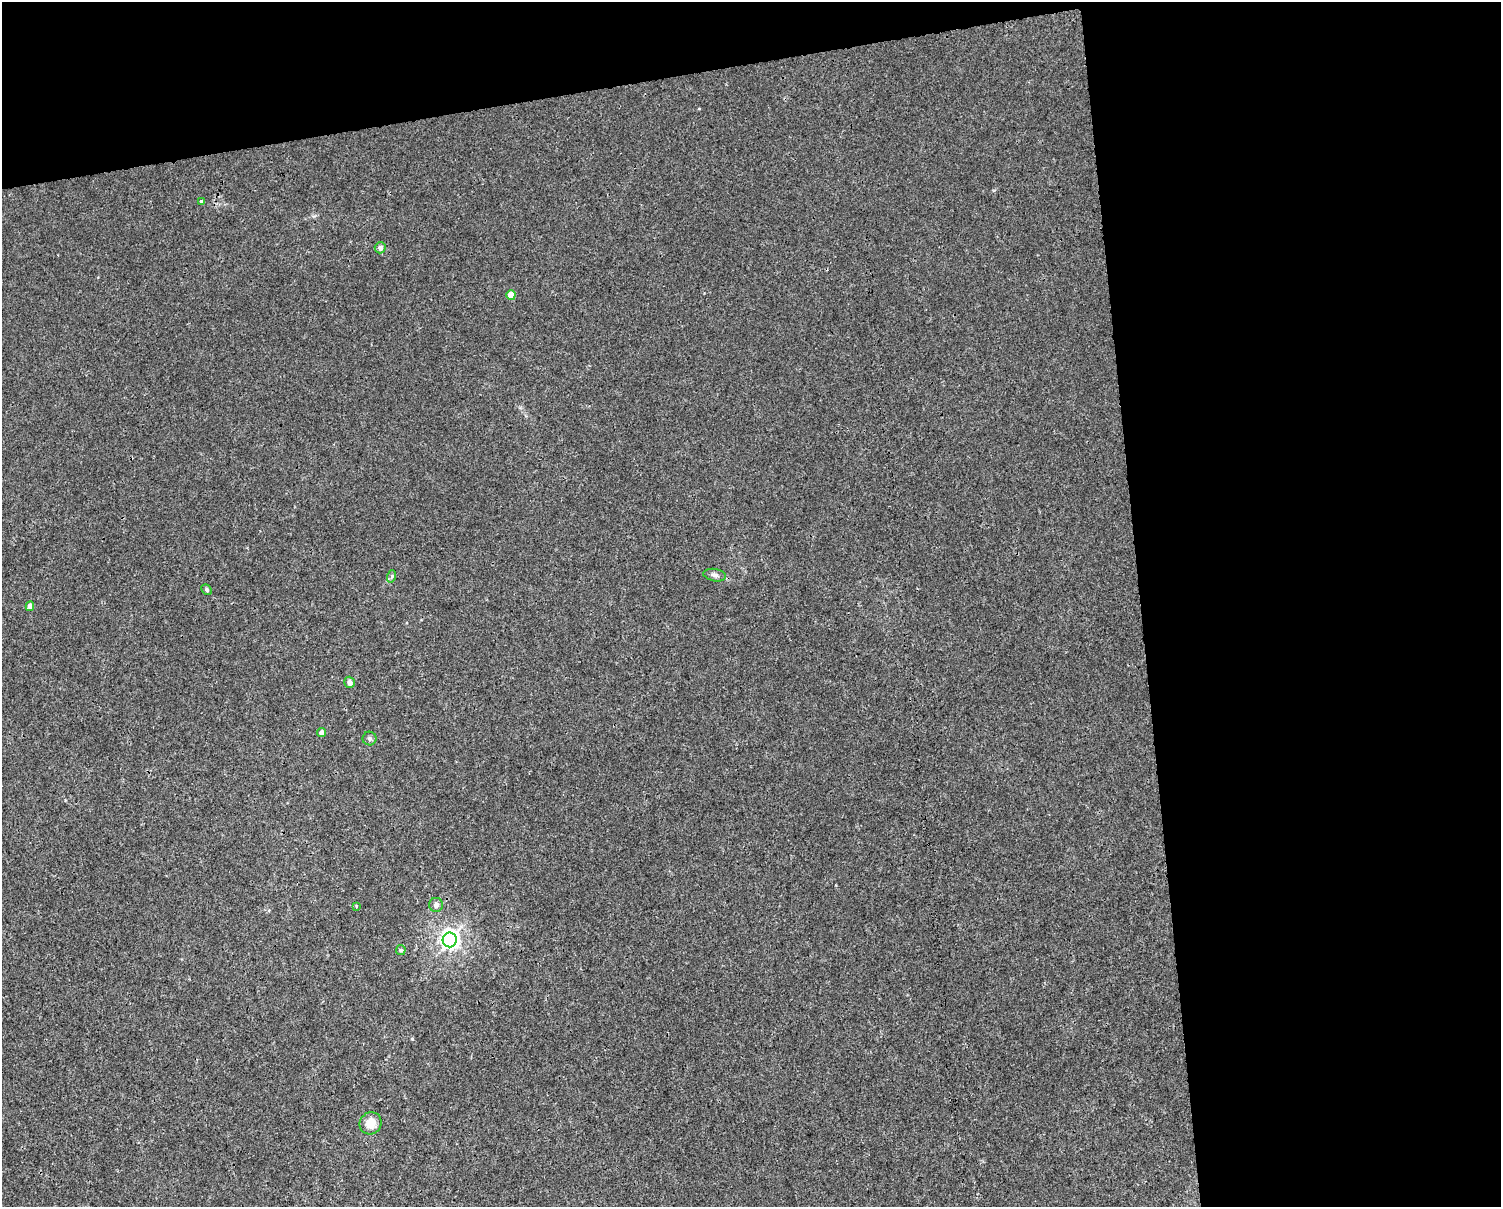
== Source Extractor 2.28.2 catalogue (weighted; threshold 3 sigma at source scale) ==
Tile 3 of 3 x 4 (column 3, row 1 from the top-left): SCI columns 3022-4520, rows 3615-4819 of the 4589 x 4819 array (HDU 1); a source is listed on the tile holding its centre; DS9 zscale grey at full resolution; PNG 1503 x 1209 px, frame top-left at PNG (2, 2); each listed source drawn as its Kron ellipse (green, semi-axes under 4 px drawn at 4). Shown black and unused: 30% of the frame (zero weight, under 3 of 4 exposures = <1% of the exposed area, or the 3 px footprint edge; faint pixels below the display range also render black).
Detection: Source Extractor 2.28.2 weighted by HDU 2 'WHT'; one run over the whole footprint, this tile lists its part. Background 0.00145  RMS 0.002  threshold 0.00914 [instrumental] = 3 sigma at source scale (4.5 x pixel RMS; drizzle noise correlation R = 1.50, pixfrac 1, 0.0396/0.0396 arcsec/px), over >= 5 px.
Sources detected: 15; all 15 listed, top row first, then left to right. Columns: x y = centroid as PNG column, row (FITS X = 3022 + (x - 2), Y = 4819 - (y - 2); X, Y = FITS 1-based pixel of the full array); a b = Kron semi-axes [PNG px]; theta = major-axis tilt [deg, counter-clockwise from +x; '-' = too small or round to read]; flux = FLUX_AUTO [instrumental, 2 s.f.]
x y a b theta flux
201 201 4 3 - 0.18
380 248 5 5 - 0.93
511 295 5 4 - 3
715 575 11 6 -9 0.68
392 576 6 4 71 0.33
207 590 5 4 - 0.47
30 606 5 4 - 1.4
350 682 6 5 - 0.81
322 733 4 4 - 1.3
369 739 7 7 - 0.46
436 905 7 7 - 0.77
356 906 4 3 - 0.26
450 940 7 7 - 92
401 950 5 5 - 0.27
370 1123 11 10 - 2.3